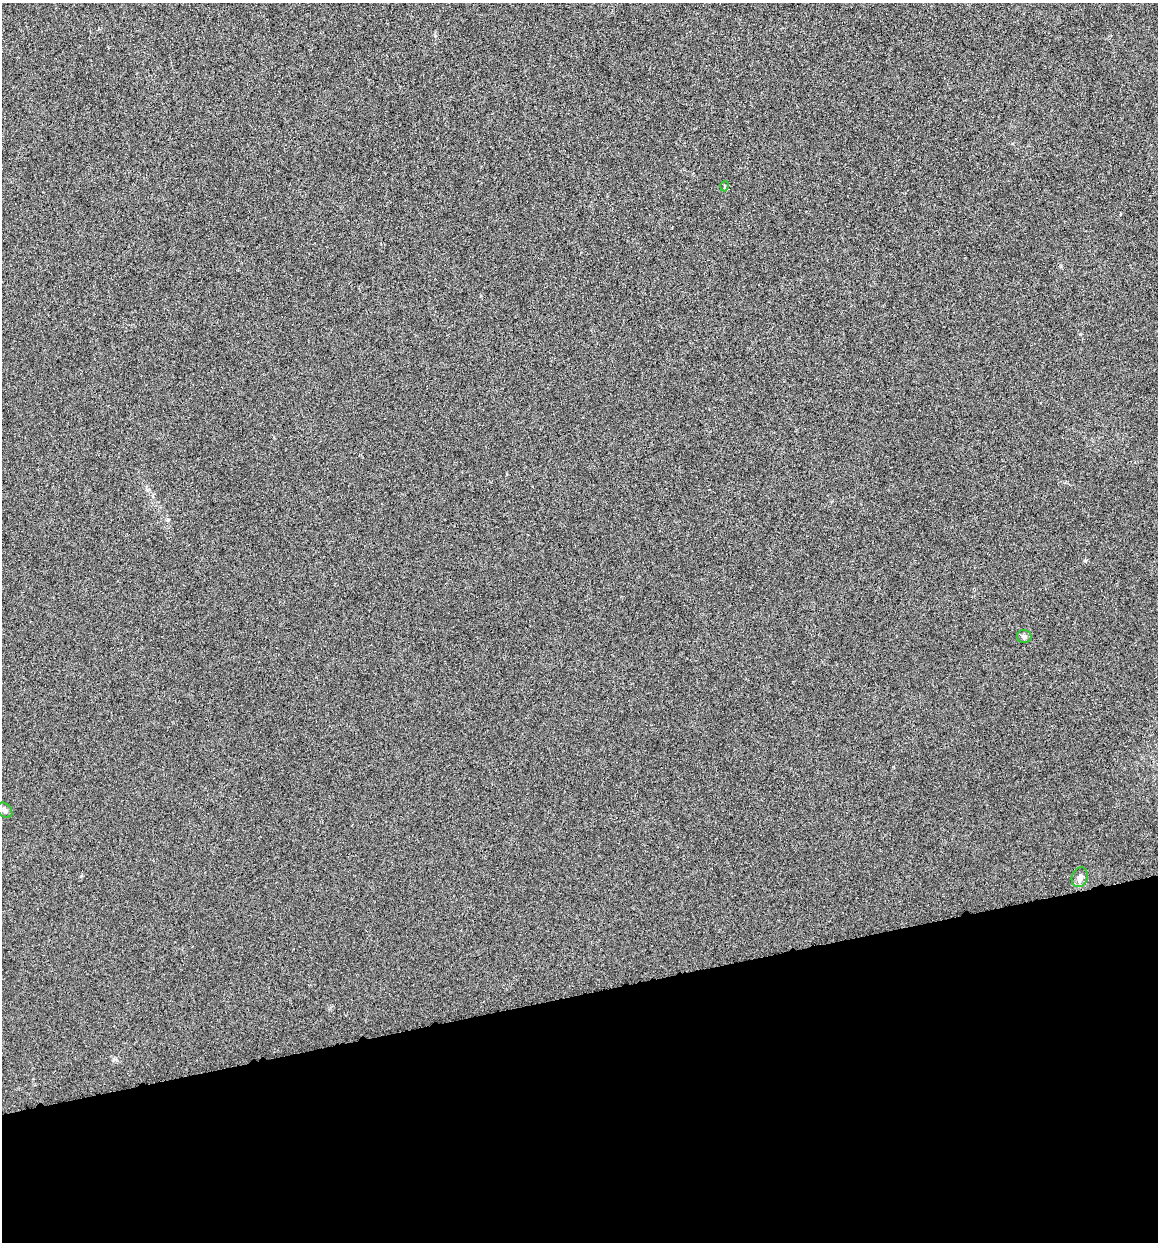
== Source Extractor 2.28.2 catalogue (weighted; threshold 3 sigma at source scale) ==
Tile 14 of 4 x 4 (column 2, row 4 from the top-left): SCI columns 1244-2399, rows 5-1244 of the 4745 x 4962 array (HDU 1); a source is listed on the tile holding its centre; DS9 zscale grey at full resolution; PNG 1160 x 1244 px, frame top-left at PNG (2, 3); each listed source drawn as its Kron ellipse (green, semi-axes under 4 px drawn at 4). Shown black and unused: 20% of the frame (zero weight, under 4 of 8 exposures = <1% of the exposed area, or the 3 px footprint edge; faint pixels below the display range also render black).
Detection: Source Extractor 2.28.2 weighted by HDU 2 'WHT'; one run over the whole footprint, this tile lists its part. Background -6.77e-04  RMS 0.0021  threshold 0.00878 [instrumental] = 3 sigma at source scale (4.09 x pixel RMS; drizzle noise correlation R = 1.36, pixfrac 0.8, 0.0396/0.0396 arcsec/px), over >= 5 px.
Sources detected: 4; all 4 listed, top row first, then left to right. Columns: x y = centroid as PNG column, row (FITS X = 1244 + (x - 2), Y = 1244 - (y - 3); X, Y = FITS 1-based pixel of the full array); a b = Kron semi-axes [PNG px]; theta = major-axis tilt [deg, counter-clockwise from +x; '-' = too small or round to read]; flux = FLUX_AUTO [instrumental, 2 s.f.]
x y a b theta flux
725 186 5 3 - 0.18
1024 636 7 6 - 0.54
5 810 8 6 -44 0.54
1080 877 10 8 70 0.85